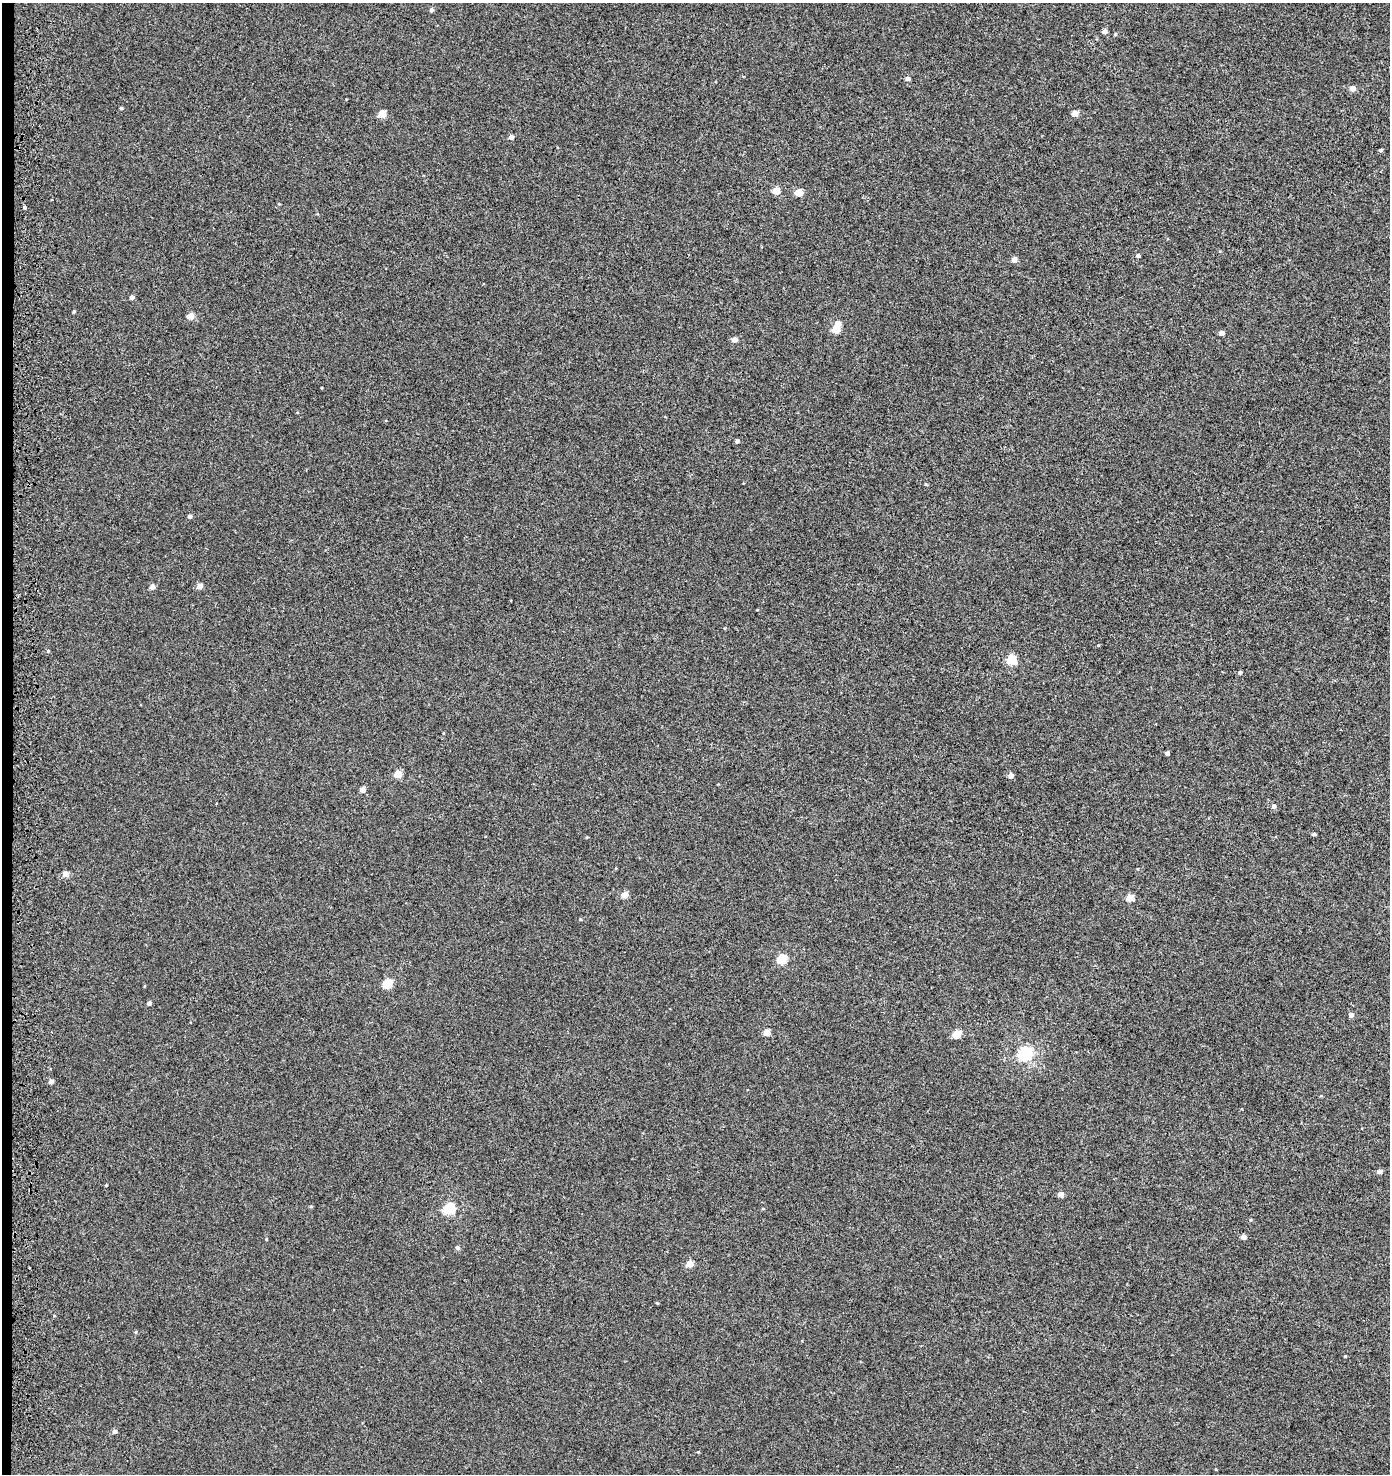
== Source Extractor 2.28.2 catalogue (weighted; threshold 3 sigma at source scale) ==
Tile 4 of 3 x 3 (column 1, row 2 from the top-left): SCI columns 341-1728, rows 1576-3047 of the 4819 x 4580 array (HDU 1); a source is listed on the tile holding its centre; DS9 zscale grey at full resolution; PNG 1392 x 1476 px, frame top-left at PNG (2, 3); no overlay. Shown black and unused: <1% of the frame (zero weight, under 3 of 5 exposures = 3% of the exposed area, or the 3 px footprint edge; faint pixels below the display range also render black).
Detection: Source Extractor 2.28.2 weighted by HDU 2 'WHT'; one run over the whole footprint, this tile lists its part. Background -2.44e-04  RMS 0.0028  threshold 0.0126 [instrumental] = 3 sigma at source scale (4.5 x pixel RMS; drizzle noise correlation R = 1.50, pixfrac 1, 0.0396/0.0396 arcsec/px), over >= 5 px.
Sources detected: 58; all 58 listed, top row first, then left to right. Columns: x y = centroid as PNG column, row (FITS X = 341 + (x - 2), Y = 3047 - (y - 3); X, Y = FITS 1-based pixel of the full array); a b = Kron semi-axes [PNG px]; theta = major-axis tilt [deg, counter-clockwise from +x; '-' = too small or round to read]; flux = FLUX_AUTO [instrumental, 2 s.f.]
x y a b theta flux
431 10 5 5 - 0.67
1105 31 5 5 - 0.9
1115 34 4 4 - 0.34
908 79 5 5 - 0.8
1352 88 4 4 - 2.5
121 108 4 3 - 0.41
1075 113 4 4 - 2.8
382 114 5 5 - 5.4
511 137 4 4 - 1.2
1381 150 4 3 - 0.44
776 191 5 5 - 4.3
799 192 5 4 - 4.6
24 207 4 3 - 0.43
1138 256 5 4 - 0.56
1014 259 5 5 - 1.7
132 297 4 4 - 1.2
74 311 3 3 - 0.4
191 316 5 4 - 3.3
838 323 5 5 - 2.4
836 329 5 5 - 5
1222 333 4 4 - 1.3
734 339 5 4 - 1.9
737 441 5 4 - 0.55
190 516 4 4 - 0.68
200 586 5 4 - 2
152 587 5 4 - 1.5
48 651 4 4 - 0.32
1011 660 5 5 - 12
1240 672 4 4 - 0.48
1167 753 4 4 - 0.61
398 774 5 4 - 5.2
1011 776 5 5 - 1.5
363 790 4 4 - 2
1273 806 6 5 - 0.8
1314 834 4 3 - 0.64
66 874 5 4 - 2.3
625 895 5 4 - 3.6
1130 897 5 4 - 4.5
782 959 5 5 - 12
387 984 5 5 - 12
149 1003 4 4 - 0.98
1351 1015 4 4 - 1.1
767 1033 5 4 - 3.5
957 1034 5 5 - 6.7
1025 1053 6 6 - 47
51 1082 5 4 - 1
1379 1171 5 4 - 1.1
1061 1195 5 4 - 1.7
311 1206 5 3 - 0.27
449 1208 6 5 - 25
763 1209 4 3 - 0.21
1243 1237 4 4 - 1.3
458 1248 5 5 - 0.48
689 1264 5 4 - 3.6
657 1303 4 4 - 0.24
1345 1356 3 3 - 0.21
115 1431 5 4 - 0.86
698 1452 3 3 - 0.22